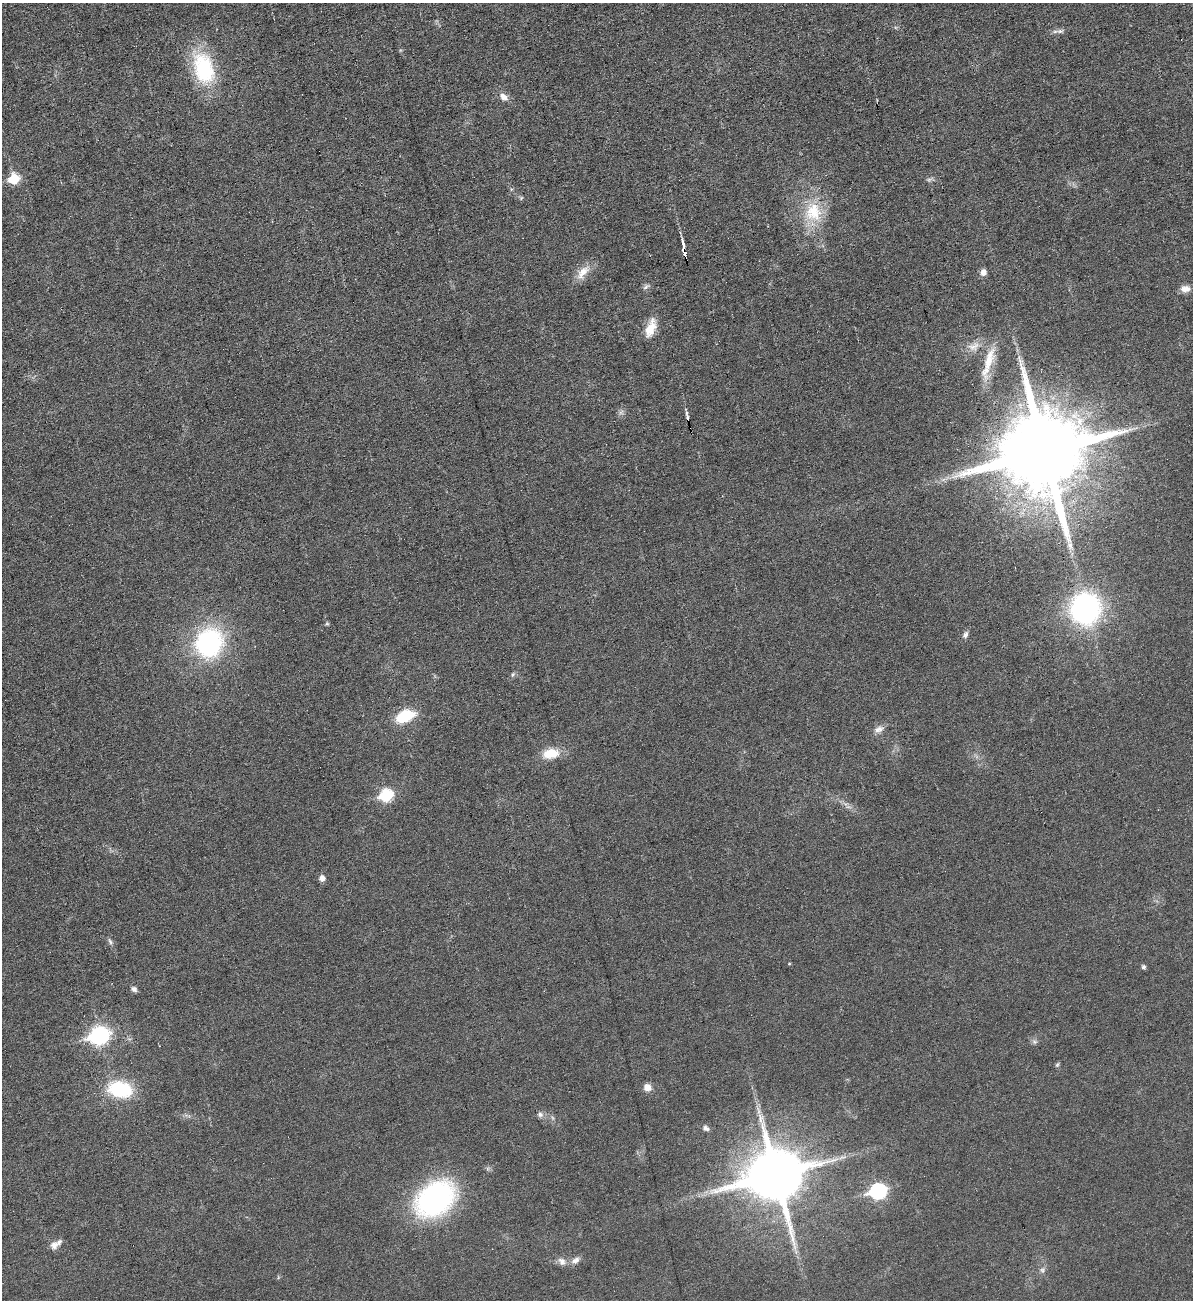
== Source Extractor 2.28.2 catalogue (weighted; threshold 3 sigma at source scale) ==
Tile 11 of 4 x 4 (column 3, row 3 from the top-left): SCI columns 2650-3840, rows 1299-2596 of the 5175 x 5193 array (HDU 1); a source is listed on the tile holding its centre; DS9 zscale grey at full resolution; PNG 1195 x 1302 px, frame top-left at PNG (2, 3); no overlay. Shown black and unused: <1% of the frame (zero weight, under 3 of 6 exposures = <1% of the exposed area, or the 3 px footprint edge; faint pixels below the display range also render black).
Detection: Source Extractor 2.28.2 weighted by HDU 2 'WHT'; one run over the whole footprint, this tile lists its part. Background 0.0232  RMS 0.0037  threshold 0.0151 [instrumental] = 3 sigma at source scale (4.09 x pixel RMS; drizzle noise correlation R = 1.36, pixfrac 0.8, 0.05/0.05 arcsec/px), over >= 5 px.
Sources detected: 51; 1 too faint to see at this stretch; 2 cosmic-ray / hot-pixel residue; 1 long thin detection or spike segment (spike, bleed or trail) — not listed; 1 inside a brighter listed object's ellipse — not listed separately; the other 46 listed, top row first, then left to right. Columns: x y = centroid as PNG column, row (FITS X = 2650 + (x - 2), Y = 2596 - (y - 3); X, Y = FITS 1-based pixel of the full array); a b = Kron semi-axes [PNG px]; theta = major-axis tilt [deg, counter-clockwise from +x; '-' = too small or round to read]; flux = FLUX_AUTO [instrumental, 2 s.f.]
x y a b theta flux
1060 31 8 6 -18 1.1
203 68 41 25 -72 26
503 97 11 8 -30 2.4
14 179 6 6 - 19
929 180 6 6 - 0.81
521 198 6 4 47 0.43
813 212 30 25 -80 16
685 253 10 3 -78 16
583 272 25 10 47 4.7
983 272 8 7 - 1.9
646 287 10 5 37 0.97
1185 289 12 8 0 2.6
651 328 25 11 71 5.5
974 346 18 12 22 4
989 360 40 12 71 9.3
621 412 8 6 36 0.93
1044 452 23 22 - 6600
1085 609 22 20 80 89
327 624 5 5 - 0.45
965 635 9 6 60 1.2
209 643 27 23 63 61
513 674 7 4 59 0.65
405 716 17 10 22 16
879 729 13 8 20 2
551 753 22 12 7 7.2
386 795 7 6 - 34
322 878 6 5 - 2.2
110 941 9 5 -65 0.87
789 964 5 3 - 0.29
1143 967 5 4 - 0.84
134 989 8 6 -31 1.2
99 1036 9 8 - 110
1034 1042 8 6 -19 0.87
1057 1065 7 5 53 0.54
647 1087 8 7 - 3
120 1089 30 19 -11 19
758 1110 12 4 -81 1.5
540 1114 8 7 - 1.2
706 1128 9 6 -23 1.2
775 1175 18 16 14 2400
878 1191 9 7 15 69
435 1199 36 27 39 77
54 1245 12 10 20 2.3
576 1260 12 8 28 1.9
562 1261 12 9 -48 2
1042 1270 6 6 - 0.96
Overlapping masked pixels (flux is a lower limit): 1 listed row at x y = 685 253